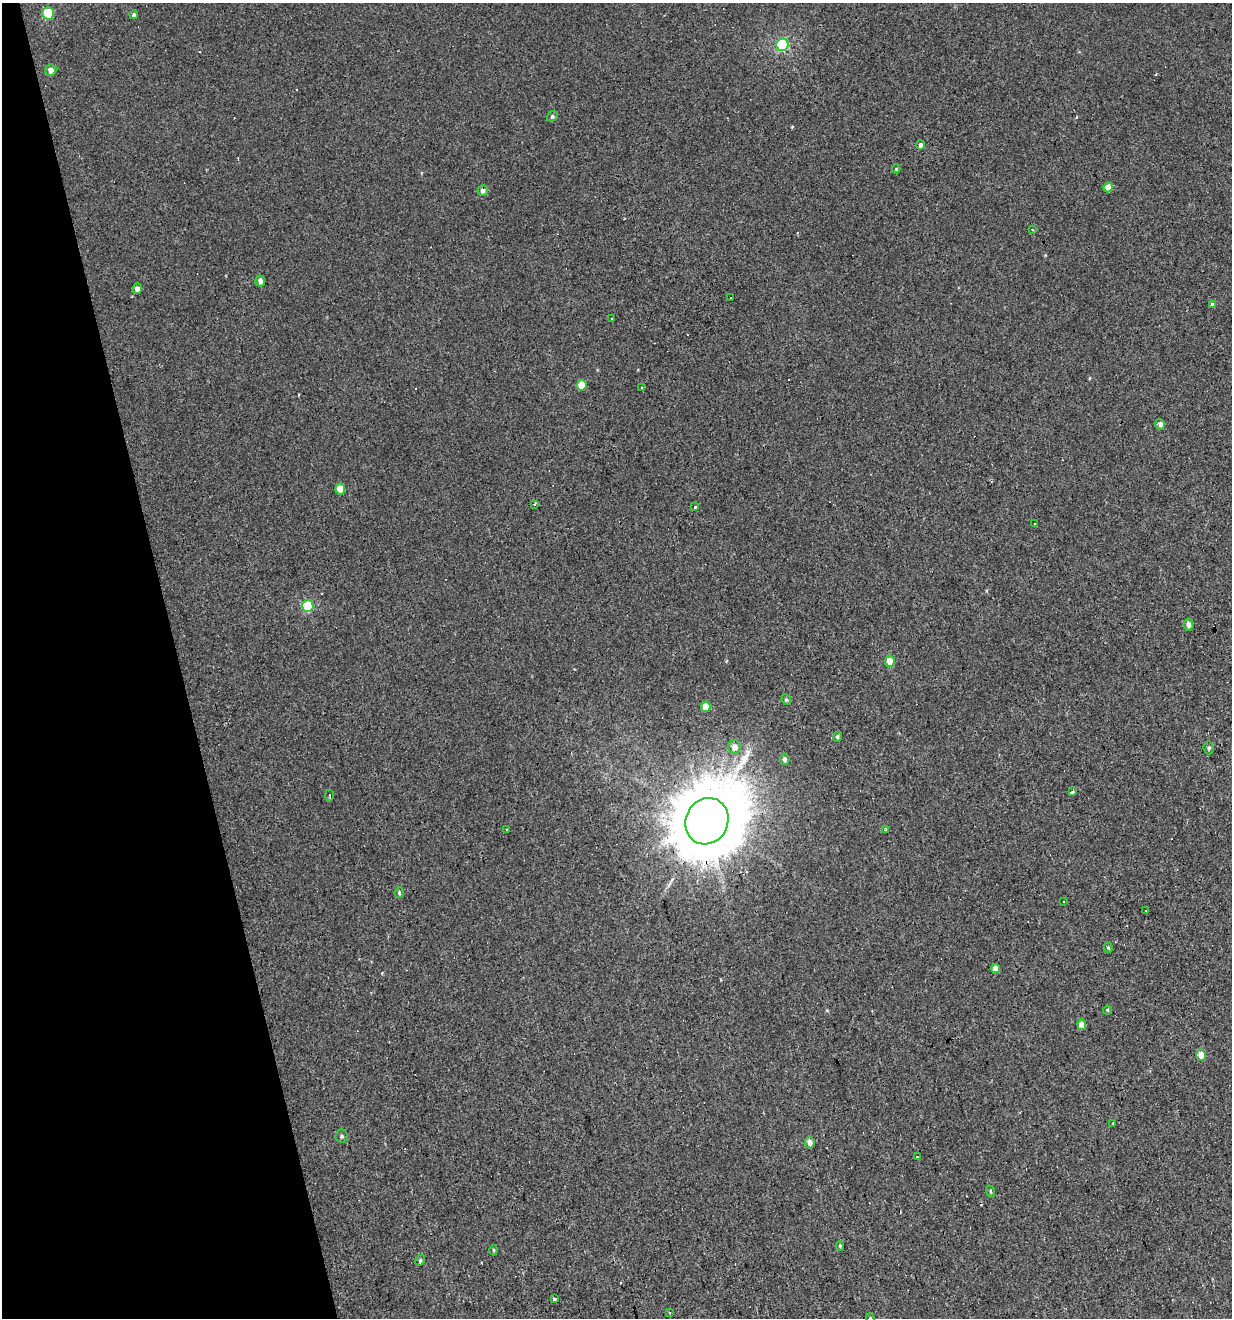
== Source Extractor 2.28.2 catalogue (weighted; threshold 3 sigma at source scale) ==
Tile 5 of 4 x 4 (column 1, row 2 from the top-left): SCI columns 104-1333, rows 2631-3946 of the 5072 x 5261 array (HDU 1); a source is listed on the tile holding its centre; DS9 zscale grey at full resolution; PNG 1234 x 1320 px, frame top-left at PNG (2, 3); each listed source drawn as its Kron ellipse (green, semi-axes under 4 px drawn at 4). Shown black and unused: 14% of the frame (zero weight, under 3 of 4 exposures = <1% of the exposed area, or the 3 px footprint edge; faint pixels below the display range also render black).
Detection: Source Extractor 2.28.2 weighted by HDU 2 'WHT'; one run over the whole footprint, this tile lists its part. Background 0.00193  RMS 0.0037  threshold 0.0167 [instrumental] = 3 sigma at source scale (4.5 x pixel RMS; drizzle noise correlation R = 1.50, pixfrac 1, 0.0396/0.0396 arcsec/px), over >= 5 px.
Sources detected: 72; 17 cosmic-ray / hot-pixel residue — neither listed nor drawn; the other 55 listed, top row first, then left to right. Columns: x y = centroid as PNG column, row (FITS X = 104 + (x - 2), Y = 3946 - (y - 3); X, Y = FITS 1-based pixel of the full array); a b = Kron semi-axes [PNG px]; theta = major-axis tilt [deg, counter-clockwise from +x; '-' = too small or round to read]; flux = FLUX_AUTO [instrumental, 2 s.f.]
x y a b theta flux
48 13 6 6 - 14
134 15 4 4 - 0.68
782 45 6 6 - 32
51 70 6 5 - 2.2
552 116 6 5 - 0.6
920 145 5 4 - 1.1
896 169 4 4 - 0.34
1108 187 5 4 - 4.1
483 191 5 5 - 1.5
1033 230 3 2 - 0.52
260 281 5 5 - 1.8
137 289 5 4 - 1.9
731 298 2 2 - 0.23
1212 304 4 3 - 1
612 318 3 3 - 0.86
581 385 5 5 - 6.6
642 387 3 3 - 2.1
1160 424 5 4 - 1.7
340 489 5 5 - 4.8
534 504 3 3 - 0.52
694 507 3 3 - 6.7
1034 524 3 2 - 0.47
308 606 6 5 - 18
1188 625 6 5 - 1.6
890 661 5 5 - 5.9
786 700 5 4 - 0.55
706 707 5 4 - 5.8
837 737 5 4 - 0.7
734 747 6 6 - 2.8
1209 748 6 5 - 0.77
785 759 5 5 - 0.98
1072 792 3 3 - 3.4
329 795 6 3 -89 0.43
707 821 23 21 64 5700
506 829 3 2 - 0.5
886 830 3 3 - 8.7
399 893 5 4 - 0.58
1064 902 3 3 - 1.9
1145 911 3 3 - 0.68
1108 948 5 3 - 0.44
996 968 4 4 - 2.6
1107 1010 4 3 - 0.76
1082 1025 5 4 - 3.4
1201 1055 5 4 - 5
1113 1123 2 2 - 0.29
341 1136 6 6 - 0.84
810 1142 6 5 - 2.1
918 1156 3 3 - 0.75
990 1191 6 3 -71 0.51
840 1246 5 4 - 0.46
494 1250 5 3 - 0.41
420 1260 6 4 64 0.59
554 1299 3 3 - 3
670 1313 3 3 - 0.5
870 1318 4 4 - 0.39
Overlapping masked pixels (flux is a lower limit): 2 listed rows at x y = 51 70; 707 821
Isophote crosses this tile's border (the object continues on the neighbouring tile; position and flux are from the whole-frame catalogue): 1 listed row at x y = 870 1318